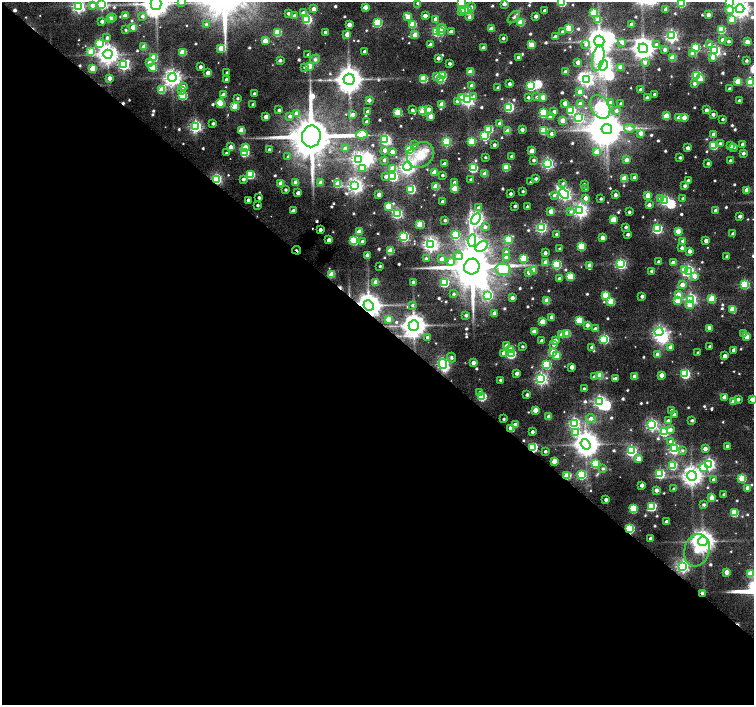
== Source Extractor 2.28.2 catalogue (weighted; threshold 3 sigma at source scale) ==
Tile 14 of 4 x 4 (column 2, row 4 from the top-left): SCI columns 1508-3010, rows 173-1578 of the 6026 x 6036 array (HDU 1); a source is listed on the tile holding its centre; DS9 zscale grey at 2 x 2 block average (1 PNG px = mean of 2 x 2 image px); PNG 756 x 707 px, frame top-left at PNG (2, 2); each listed source drawn as its Kron ellipse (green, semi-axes under 4 px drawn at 4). Shown black and unused: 55% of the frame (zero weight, under 7 of 13 exposures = <1% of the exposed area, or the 3 px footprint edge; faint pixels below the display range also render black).
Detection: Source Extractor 2.28.2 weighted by HDU 2 'WHT'; one run over the whole footprint, this tile lists its part. Background 0.0939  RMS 0.0068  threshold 0.0279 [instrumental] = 3 sigma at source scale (4.09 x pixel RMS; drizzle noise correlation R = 1.36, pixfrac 0.8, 0.0396/0.0396 arcsec/px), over >= 5 px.
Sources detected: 709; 16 inside a brighter object's white glare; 4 cosmic-ray / hot-pixel residue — neither listed nor drawn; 5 inside a brighter listed object's ellipse — not listed separately; of the other 684, all 500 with FLUX_AUTO >= 2.2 (the completeness limit of this list) listed and drawn (184 fainter detections not listed), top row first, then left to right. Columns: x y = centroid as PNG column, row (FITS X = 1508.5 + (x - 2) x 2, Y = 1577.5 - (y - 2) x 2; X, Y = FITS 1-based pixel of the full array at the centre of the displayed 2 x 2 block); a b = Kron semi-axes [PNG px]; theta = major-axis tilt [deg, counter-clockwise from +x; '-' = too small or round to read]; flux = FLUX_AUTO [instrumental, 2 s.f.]
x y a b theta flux
181 2 3 3 - 3.3
461 2 3 3 - 62
562 2 3 3 - 90
730 2 3 3 - 65
418 3 2 2 - 4.1
681 3 3 3 - 88
102 4 4 4 - 200
156 4 6 5 - 1700
504 4 2 2 - 7.8
92 5 4 3 - 7.2
78 6 4 4 - 270
365 7 3 3 - 13
471 7 4 3 - 3.2
313 9 3 3 - 11
666 9 3 2 - 10
740 9 4 4 - 640
465 10 3 3 - 19
729 10 4 4 - 10
461 11 3 3 - 6.5
469 11 4 3 - 43
545 11 3 2 - 4.4
288 13 2 2 - 4.5
303 13 3 3 - 4.5
593 13 3 3 - 47
125 15 3 3 - 9.8
708 15 2 2 - 7.9
142 16 3 3 - 3.4
295 16 3 3 - 7.1
425 16 2 2 - 9
536 16 2 2 - 5.5
408 17 3 3 - 13
469 17 3 3 - 3.7
513 17 7 3 49 2.9
113 18 2 2 - 3.2
110 19 3 3 - 14
307 19 4 3 - 110
435 19 3 3 - 10
598 20 3 3 - 22
732 20 3 3 - 33
102 21 2 2 - 4.9
521 22 3 3 - 42
378 23 3 3 - 67
206 24 3 3 - 2.4
413 24 3 3 - 42
631 24 2 2 - 7.4
349 25 3 3 - 12
133 27 3 3 - 17
442 28 5 3 - 6.9
569 28 3 3 - 61
491 29 3 3 - 14
126 30 2 2 - 2.2
721 30 3 3 - 55
437 31 3 3 - 110
451 31 3 2 - 7
562 31 3 3 - 2.8
277 32 3 3 - 48
325 32 2 2 - 6.4
440 32 3 3 - 36
347 34 3 3 - 13
415 35 3 3 - 21
555 36 3 2 - 6.1
671 36 4 4 - 260
107 38 3 3 - 2.9
503 38 2 2 - 3.3
722 40 3 2 - 7.3
265 41 3 3 - 18
599 41 5 5 - 1700
728 41 2 2 - 2.9
622 42 3 3 - 5.2
747 42 3 3 - 15
100 44 4 4 - 91
586 44 4 3 - 3.6
656 44 3 3 - 3.1
710 44 4 3 - 3
430 45 3 2 - 9
531 45 3 3 - 24
144 47 3 3 - 22
696 47 3 3 - 58
221 48 3 3 - 33
483 48 3 2 - 10
643 48 5 4 - 910
665 50 3 3 - 3.3
365 51 2 2 - 5.6
715 51 4 4 - 220
91 52 3 3 - 44
182 52 3 3 - 44
693 53 3 3 - 20
108 54 4 4 - 800
308 55 2 2 - 2.5
518 57 2 2 - 5.2
713 57 4 3 - 6.6
153 58 3 3 - 46
438 58 2 2 - 5.5
598 58 13 6 78 51
672 58 3 3 - 26
315 59 5 4 - 3
280 60 3 2 - 4.3
747 61 2 2 - 2.9
578 62 3 2 - 9.8
149 63 4 4 - 6
645 63 4 3 - 3.1
124 64 4 3 - 180
450 64 2 2 - 4
603 65 5 4 - 440
309 66 3 3 - 22
153 67 3 3 - 46
200 67 2 2 - 4.8
305 67 4 3 - 3.1
621 67 3 3 - 21
92 68 3 3 - 29
470 72 3 3 - 24
565 72 2 2 - 8.4
208 73 3 2 - 9.6
227 73 2 2 - 2.6
437 76 3 3 - 15
442 76 3 3 - 46
697 76 4 3 - 130
109 78 3 2 - 8.4
172 78 4 4 - 580
227 79 2 2 - 4.8
349 79 5 5 - 1700
423 79 3 3 - 55
587 79 4 3 - 310
700 79 3 3 - 9.8
441 80 3 3 - 35
738 81 3 3 - 29
750 82 3 3 - 47
509 84 2 2 - 4.6
694 84 3 3 - 3.8
472 86 3 3 - 13
531 86 3 3 - 110
183 87 3 3 - 5.5
498 88 2 2 - 3.5
729 89 2 2 - 3.3
162 90 3 3 - 39
640 90 2 2 - 4.1
182 91 4 3 - 3.9
580 92 3 3 - 16
254 94 2 2 - 4.1
655 94 2 2 - 3.1
223 95 3 3 - 10
183 96 3 3 - 78
474 96 4 3 - 2.3
528 97 2 2 - 3.1
537 97 3 3 - 2.3
543 97 3 3 - 18
647 97 2 2 - 2.8
237 98 2 2 - 2.7
462 98 3 3 - 27
369 100 2 2 - 7.1
468 100 4 3 - 240
457 101 3 3 - 3.5
739 101 2 2 - 4
610 102 3 3 - 4.5
221 103 4 3 - 41
565 103 3 3 - 13
621 103 2 2 - 2.7
253 104 2 2 - 3.9
441 104 3 3 - 20
580 104 3 3 - 13
235 107 3 3 - 48
509 107 4 3 - 120
600 107 13 9 -61 190
429 109 4 3 - 7.2
279 110 2 2 - 2.6
412 110 3 2 - 3.7
706 110 3 2 - 6
368 111 2 2 - 5.1
423 111 3 3 - 59
571 111 3 3 - 52
616 111 3 3 - 3.8
398 112 3 3 - 55
554 112 3 2 - 10
296 113 3 3 - 7.4
543 113 3 3 - 85
353 114 3 2 - 5.8
713 114 2 2 - 5.4
290 116 3 3 - 3.6
430 116 3 3 - 15
666 116 3 3 - 34
266 117 3 2 - 9.8
550 117 3 3 - 5.4
684 117 3 3 - 13
578 118 4 3 - 150
679 118 3 3 - 14
723 119 2 2 - 2.6
563 121 3 3 - 21
367 122 2 2 - 9.9
213 123 3 2 - 3.2
500 123 3 3 - 6.8
195 126 4 4 - 250
629 128 5 4 - 5.9
489 129 3 3 - 50
522 129 2 2 - 6.1
607 129 5 5 - 2100
241 130 3 3 - 31
508 131 3 3 - 20
544 131 3 3 - 48
641 133 3 3 - 11
362 134 6 3 6 48
551 134 3 2 - 3.8
713 134 3 2 - 8.4
311 136 11 9 78 6500
484 136 4 3 - 93
385 139 4 3 - 130
446 141 4 3 - 110
471 142 3 3 - 49
720 143 3 3 - 2.4
743 144 2 2 - 3.9
414 145 3 3 - 2.4
494 145 2 2 - 4.3
713 145 3 3 - 70
731 146 3 3 - 10
230 147 3 3 - 10
245 147 3 3 - 17
734 147 3 2 - 3.3
688 148 3 2 - 5.8
269 149 2 2 - 2.6
345 149 3 3 - 8.9
385 150 3 2 - 8.3
409 150 3 3 - 79
532 151 3 3 - 18
245 152 3 3 - 74
392 152 3 2 - 11
596 152 3 3 - 16
226 153 2 2 - 2.2
743 153 3 2 - 4.2
420 155 14 12 38 33
512 156 2 2 - 5.4
288 157 3 2 - 3.5
485 157 2 2 - 2.2
680 158 2 2 - 3.3
358 159 4 4 - 330
384 160 2 2 - 3
534 160 2 2 - 3
626 160 3 3 - 8.2
730 161 2 2 - 2.9
547 163 4 4 - 230
708 163 2 2 - 3.7
444 164 2 2 - 6.5
407 166 4 4 - 350
506 167 3 3 - 43
362 168 3 3 - 15
473 168 3 3 - 81
393 169 3 3 - 29
434 172 3 3 - 16
485 174 3 3 - 23
250 175 3 3 - 70
442 175 2 2 - 2.7
386 176 3 3 - 4.5
393 177 4 4 - 100
634 177 2 2 - 6.9
216 179 3 3 - 170
243 179 3 3 - 3.7
471 179 2 2 - 3.3
536 179 2 2 - 3.4
624 179 3 3 - 33
688 180 2 2 - 2.4
295 182 3 3 - 11
454 182 3 3 - 4.5
531 182 2 2 - 2.2
281 183 3 3 - 21
321 183 3 3 - 17
563 183 4 3 - 2.3
338 184 3 3 - 40
584 184 2 2 - 2.4
355 186 4 4 - 450
436 186 3 3 - 33
685 186 2 2 - 3.8
411 189 3 3 - 94
454 189 3 3 - 39
586 189 2 2 - 2.3
286 190 2 2 - 2.7
747 190 3 3 - 17
523 191 2 2 - 2.4
298 193 2 2 - 6.9
379 194 3 2 - 11
510 194 2 2 - 3.4
564 194 5 4 - 320
554 195 3 3 - 3
615 195 2 2 - 5.3
648 195 3 3 - 19
259 198 2 2 - 4
585 198 3 3 - 8.7
661 198 4 3 - 7.1
683 198 2 2 - 2.6
601 199 2 2 - 2.4
248 200 2 2 - 4.5
664 200 4 3 - 120
443 202 2 2 - 8.5
258 205 2 2 - 3.3
649 205 3 3 - 6.5
388 206 3 3 - 36
515 206 2 2 - 2.7
478 207 3 3 - 2.9
527 207 2 2 - 2.9
580 210 4 4 - 390
716 210 3 2 - 4.6
293 211 3 2 - 6.8
551 211 3 3 - 15
571 212 4 4 - 2.7
629 212 2 2 - 3.3
397 213 4 4 - 150
740 216 2 2 - 4.3
476 219 6 4 59 440
445 220 3 2 - 2.8
613 220 3 3 - 33
420 224 3 3 - 47
485 227 3 3 - 4.1
541 227 4 3 - 190
626 227 2 2 - 3.2
657 229 4 3 - 140
320 230 2 2 - 8.2
678 231 3 3 - 24
359 232 3 3 - 20
557 234 2 2 - 3.5
628 234 2 2 - 4.3
733 234 2 2 - 4.1
455 235 4 3 - 95
404 237 4 3 - 150
602 238 3 2 - 12
508 239 3 3 - 70
329 240 3 2 - 9.2
354 241 4 3 - 77
363 241 3 3 - 6.4
472 241 6 4 86 160
683 241 3 3 - 12
706 241 2 2 - 7.6
430 244 4 4 - 410
482 246 7 4 40 200
581 246 3 3 - 55
682 248 3 3 - 4.7
560 249 2 2 - 2.2
297 250 4 2 - 6.1
390 251 3 3 - 36
689 251 3 2 - 7.9
506 252 3 3 - 4.9
545 253 2 2 - 4.9
367 255 3 2 - 9.8
458 256 5 4 - 5.7
727 256 3 2 - 3.3
506 257 3 3 - 5.2
523 258 3 3 - 53
426 259 2 2 - 3.4
442 259 3 3 - 7.4
658 261 2 2 - 2.4
450 262 4 3 - 7.7
546 262 3 3 - 15
673 262 3 2 - 9.4
556 264 4 3 - 97
621 264 4 4 - 170
589 265 3 3 - 6.3
380 266 2 2 - 2.2
472 267 8 7 - 6300
503 269 7 5 -11 84
533 270 3 3 - 19
684 270 3 3 - 25
652 271 2 2 - 3.6
688 271 4 3 - 210
529 272 3 3 - 7.7
331 275 3 3 - 36
695 276 3 3 - 10
571 277 3 3 - 37
559 279 3 2 - 4.4
376 282 3 3 - 24
413 282 2 2 - 3.7
444 282 4 3 - 90
744 284 4 3 - 97
682 285 3 3 - 11
454 294 2 2 - 2.4
488 295 4 4 - 110
605 295 3 3 - 41
678 295 3 3 - 22
642 296 2 2 - 4.7
512 298 3 2 - 7
691 299 4 4 - 240
712 299 3 3 - 44
547 301 3 3 - 29
678 301 3 3 - 29
611 302 3 3 - 45
369 305 5 5 - 1500
412 305 4 4 - 2.6
689 305 4 4 - 8.3
732 309 3 3 - 42
494 313 3 2 - 8.5
466 315 3 2 - 4.2
551 317 2 2 - 5.9
388 319 3 3 - 19
579 320 3 3 - 54
542 322 3 3 - 21
414 325 5 5 - 1300
587 325 3 3 - 7.5
710 328 4 3 - 9.2
595 329 3 3 - 6.7
535 331 3 3 - 12
659 332 4 4 - 260
567 333 3 3 - 29
744 334 3 3 - 12
562 335 3 3 - 23
427 337 3 3 - 3.4
747 337 3 3 - 12
604 339 4 3 - 110
555 340 3 3 - 8.4
542 341 3 2 - 7.7
553 344 3 3 - 5.1
507 346 3 3 - 14
522 346 2 2 - 2.4
710 346 2 2 - 2.3
592 347 3 2 - 5.2
671 347 3 3 - 8.3
510 350 3 3 - 20
734 350 3 2 - 6.2
552 352 3 3 - 19
504 353 3 3 - 6.7
698 353 2 2 - 2.3
511 354 4 3 - 96
657 354 3 3 - 8.3
557 355 3 3 - 46
725 356 3 2 - 7.4
452 357 5 3 - 3
473 363 3 3 - 9.5
443 364 5 4 - 250
547 365 4 3 - 90
572 367 3 2 - 10
517 373 2 2 - 7.4
685 374 4 3 - 120
599 375 3 3 - 34
661 375 3 3 - 13
635 376 3 2 - 13
594 377 3 3 - 3.1
615 378 2 2 - 2.2
541 379 4 4 - 260
500 380 2 2 - 2.6
584 389 4 2 - 2.3
480 392 4 3 - 2.6
527 395 2 2 - 4.2
482 397 3 3 - 68
724 397 3 3 - 8.7
738 399 3 3 - 4.6
752 399 3 2 - 8.4
599 401 4 3 - 220
733 402 3 3 - 18
535 410 3 3 - 16
672 411 3 3 - 7.1
674 415 3 3 - 7.7
549 417 3 3 - 17
591 418 4 4 - 5
504 419 2 2 - 2.4
692 420 2 2 - 3.4
668 421 3 2 - 4.1
574 423 4 4 - 210
515 425 3 3 - 13
652 425 4 4 - 230
511 428 3 3 - 19
670 430 4 3 - 4.6
664 431 4 3 - 120
532 432 2 2 - 5
576 433 4 3 - 32
670 441 3 3 - 2.4
586 444 5 4 - 1000
728 446 3 2 - 8.1
533 447 3 3 - 100
674 449 4 4 - 180
705 449 3 3 - 7.9
545 451 2 2 - 3.2
631 451 4 4 - 170
682 451 3 3 - 2.3
638 459 3 3 - 17
554 461 3 3 - 22
595 464 3 3 - 54
709 464 4 4 - 220
672 465 3 3 - 73
703 467 3 3 - 32
603 469 3 3 - 2.5
660 474 4 3 - 96
581 475 4 3 - 110
567 476 3 3 - 40
692 476 5 4 - 780
742 478 3 3 - 50
714 480 3 3 - 5.7
642 485 3 2 - 7.2
747 488 3 3 - 8
674 489 2 2 - 2.2
656 490 2 2 - 6.9
724 495 2 2 - 2.8
711 498 3 3 - 12
606 500 2 2 - 5.2
704 505 3 2 - 2.8
651 507 4 4 - 89
633 509 3 3 - 66
734 513 3 3 - 52
666 522 2 2 - 7
630 529 3 3 - 92
651 538 2 2 - 5
703 541 5 4 - 990
697 550 16 12 73 31
683 566 4 4 - 250
727 572 3 3 - 12
750 574 3 3 - 27
702 593 3 2 - 7.2
Overlapping masked pixels (flux is a lower limit): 8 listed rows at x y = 216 179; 297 250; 369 305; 511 428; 533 447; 567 476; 630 529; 702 593
Isophote crosses this tile's border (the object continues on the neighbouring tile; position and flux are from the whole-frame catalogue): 11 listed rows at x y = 181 2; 461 2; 562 2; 730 2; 681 3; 102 4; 156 4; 78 6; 740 9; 747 337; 752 399